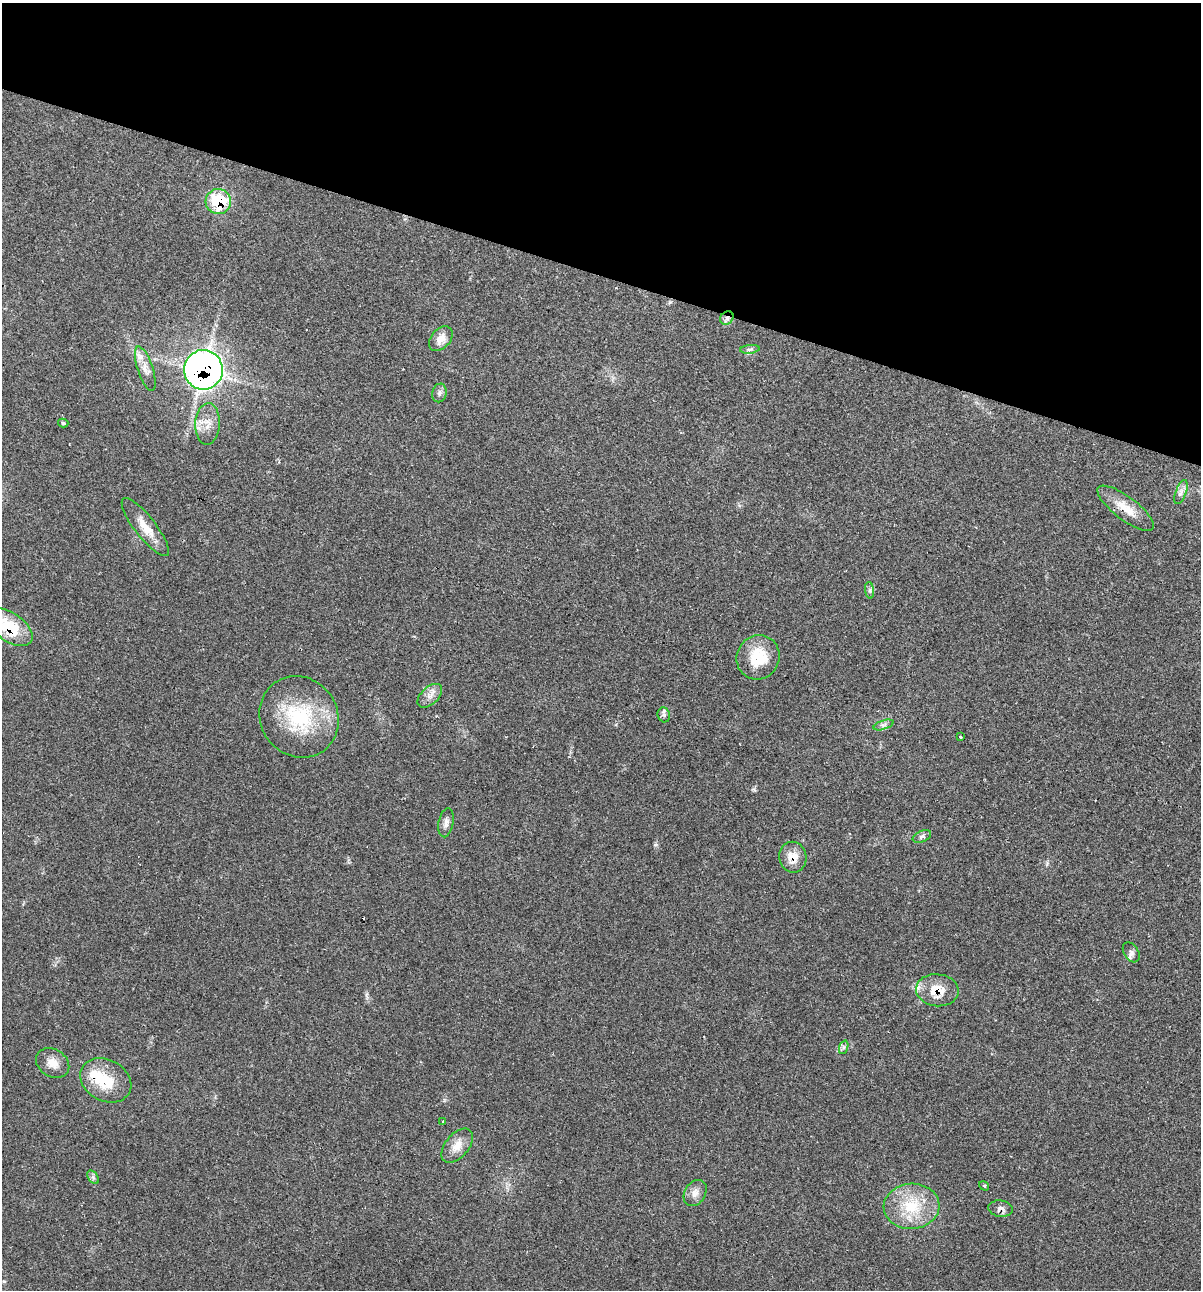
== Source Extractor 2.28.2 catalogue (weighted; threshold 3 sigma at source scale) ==
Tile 2 of 4 x 4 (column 2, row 1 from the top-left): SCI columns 1324-2522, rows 3867-5154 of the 5169 x 5155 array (HDU 1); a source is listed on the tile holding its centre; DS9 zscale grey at full resolution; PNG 1203 x 1292 px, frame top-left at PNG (2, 3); each listed source drawn as its Kron ellipse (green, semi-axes under 4 px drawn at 4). Shown black and unused: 21% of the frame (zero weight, under 2 of 3 exposures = <1% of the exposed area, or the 3 px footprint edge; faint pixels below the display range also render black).
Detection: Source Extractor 2.28.2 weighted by HDU 2 'WHT'; one run over the whole footprint, this tile lists its part. Background 0.0685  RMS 0.0055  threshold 0.0247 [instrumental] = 3 sigma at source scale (4.5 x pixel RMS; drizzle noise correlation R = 1.50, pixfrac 1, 0.05/0.05 arcsec/px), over >= 5 px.
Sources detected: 37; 1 inside a brighter object's white glare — neither listed nor drawn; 1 inside a brighter listed object's ellipse — not listed separately; the other 35 listed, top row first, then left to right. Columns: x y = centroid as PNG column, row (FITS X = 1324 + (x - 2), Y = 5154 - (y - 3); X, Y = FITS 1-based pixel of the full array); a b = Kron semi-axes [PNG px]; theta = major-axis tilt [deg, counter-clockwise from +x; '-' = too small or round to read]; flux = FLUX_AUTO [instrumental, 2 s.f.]
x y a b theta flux
218 201 12 12 - 31
727 318 7 6 - 1.9
441 339 14 9 48 5.6
750 349 10 4 5 1.3
145 369 23 7 -72 4.9
203 370 20 19 - 270
439 393 9 7 78 1.9
63 423 5 3 - 1
208 424 21 12 87 7.2
1181 492 12 5 69 2.4
1126 508 34 11 -37 11
145 527 36 10 -52 9.2
870 590 8 4 -83 1.4
10 627 26 14 -34 23
758 657 22 21 - 18
430 696 15 8 43 3.9
664 715 7 6 - 1.4
299 717 42 38 -55 43
884 725 10 4 18 1.6
960 737 3 3 - 1.4
446 823 14 7 79 2.7
922 836 10 5 23 1.8
793 857 15 13 -79 7.6
1131 952 11 7 -58 2.2
937 990 21 16 -6 12
844 1047 7 4 71 1.2
53 1063 17 13 -31 5.9
106 1080 27 20 -28 20
443 1121 3 3 - 0.54
457 1146 20 11 50 6.9
93 1177 7 5 -56 1.2
984 1186 5 3 - 0.59
695 1193 14 10 58 4.2
911 1206 28 22 3 23
1001 1209 12 8 -8 2.7
Overlapping masked pixels (flux is a lower limit): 8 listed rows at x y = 218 201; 727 318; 203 370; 1126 508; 10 627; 793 857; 937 990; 1001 1209
Isophote crosses this tile's border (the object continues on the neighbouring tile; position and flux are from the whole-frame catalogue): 1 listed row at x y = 10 627
Unlisted compact peaks at least as high as the median listed source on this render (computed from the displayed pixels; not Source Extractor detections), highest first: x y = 655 845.